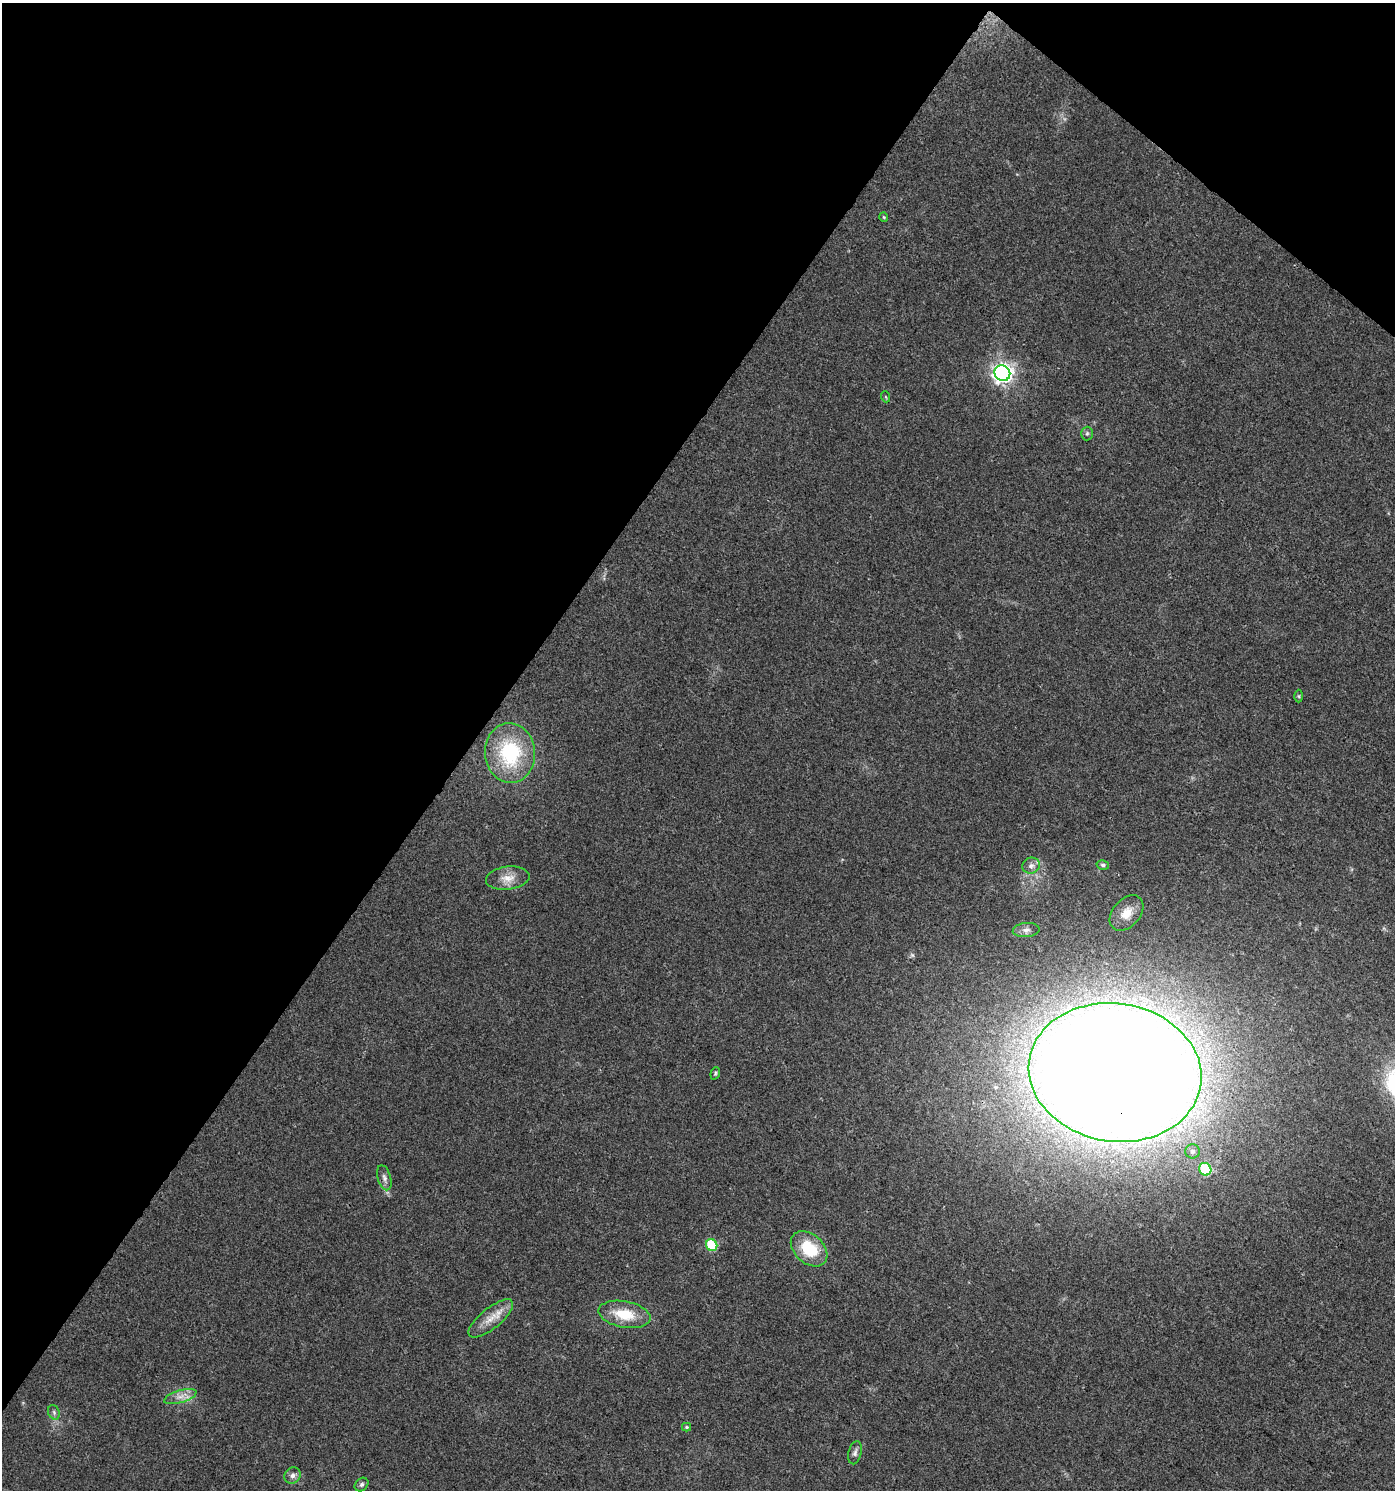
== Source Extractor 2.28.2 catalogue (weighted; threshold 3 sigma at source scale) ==
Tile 2 of 4 x 4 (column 2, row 1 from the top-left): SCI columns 1571-2963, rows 4467-5954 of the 5997 x 5955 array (HDU 1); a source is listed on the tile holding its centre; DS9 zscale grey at full resolution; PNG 1397 x 1492 px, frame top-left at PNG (2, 3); each listed source drawn as its Kron ellipse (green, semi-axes under 4 px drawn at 4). Shown black and unused: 37% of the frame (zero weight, under 3 of 4 exposures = <1% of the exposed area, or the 3 px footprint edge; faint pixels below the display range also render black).
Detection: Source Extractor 2.28.2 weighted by HDU 2 'WHT'; one run over the whole footprint, this tile lists its part. Background 0.0437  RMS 0.0042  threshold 0.0188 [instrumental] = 3 sigma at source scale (4.5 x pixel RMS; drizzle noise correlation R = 1.50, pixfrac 1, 0.0396/0.0396 arcsec/px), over >= 5 px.
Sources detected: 27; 1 inside a brighter listed object's ellipse — not listed separately; the other 26 listed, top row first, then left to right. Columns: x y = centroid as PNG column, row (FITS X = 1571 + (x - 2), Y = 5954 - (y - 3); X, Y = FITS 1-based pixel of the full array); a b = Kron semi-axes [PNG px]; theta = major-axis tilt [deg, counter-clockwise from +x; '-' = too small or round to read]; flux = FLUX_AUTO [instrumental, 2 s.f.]
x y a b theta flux
884 217 5 4 - 0.44
1002 373 8 7 - 250
886 397 5 3 - 0.38
1087 433 7 6 - 0.85
1299 696 6 4 -89 0.54
510 753 30 25 -85 33
1103 865 6 5 - 0.81
1031 866 9 8 - 1.7
508 878 22 11 7 5.4
1127 913 20 13 48 6.3
1026 930 13 7 4 2
1115 1072 87 69 -9 2000
715 1073 6 4 70 0.62
1192 1151 7 7 - 1.5
1205 1169 6 6 - 27
384 1178 13 6 -74 1.7
712 1245 6 5 - 21
809 1249 21 14 -42 17
624 1314 26 13 -10 12
491 1318 27 10 39 6.5
180 1396 17 6 16 3.2
54 1412 7 5 -70 0.98
687 1427 4 4 - 0.52
855 1453 12 6 77 1.6
293 1476 8 7 - 1.8
361 1485 7 6 - 1.1
Overlapping masked pixels (flux is a lower limit): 1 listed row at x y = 1115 1072